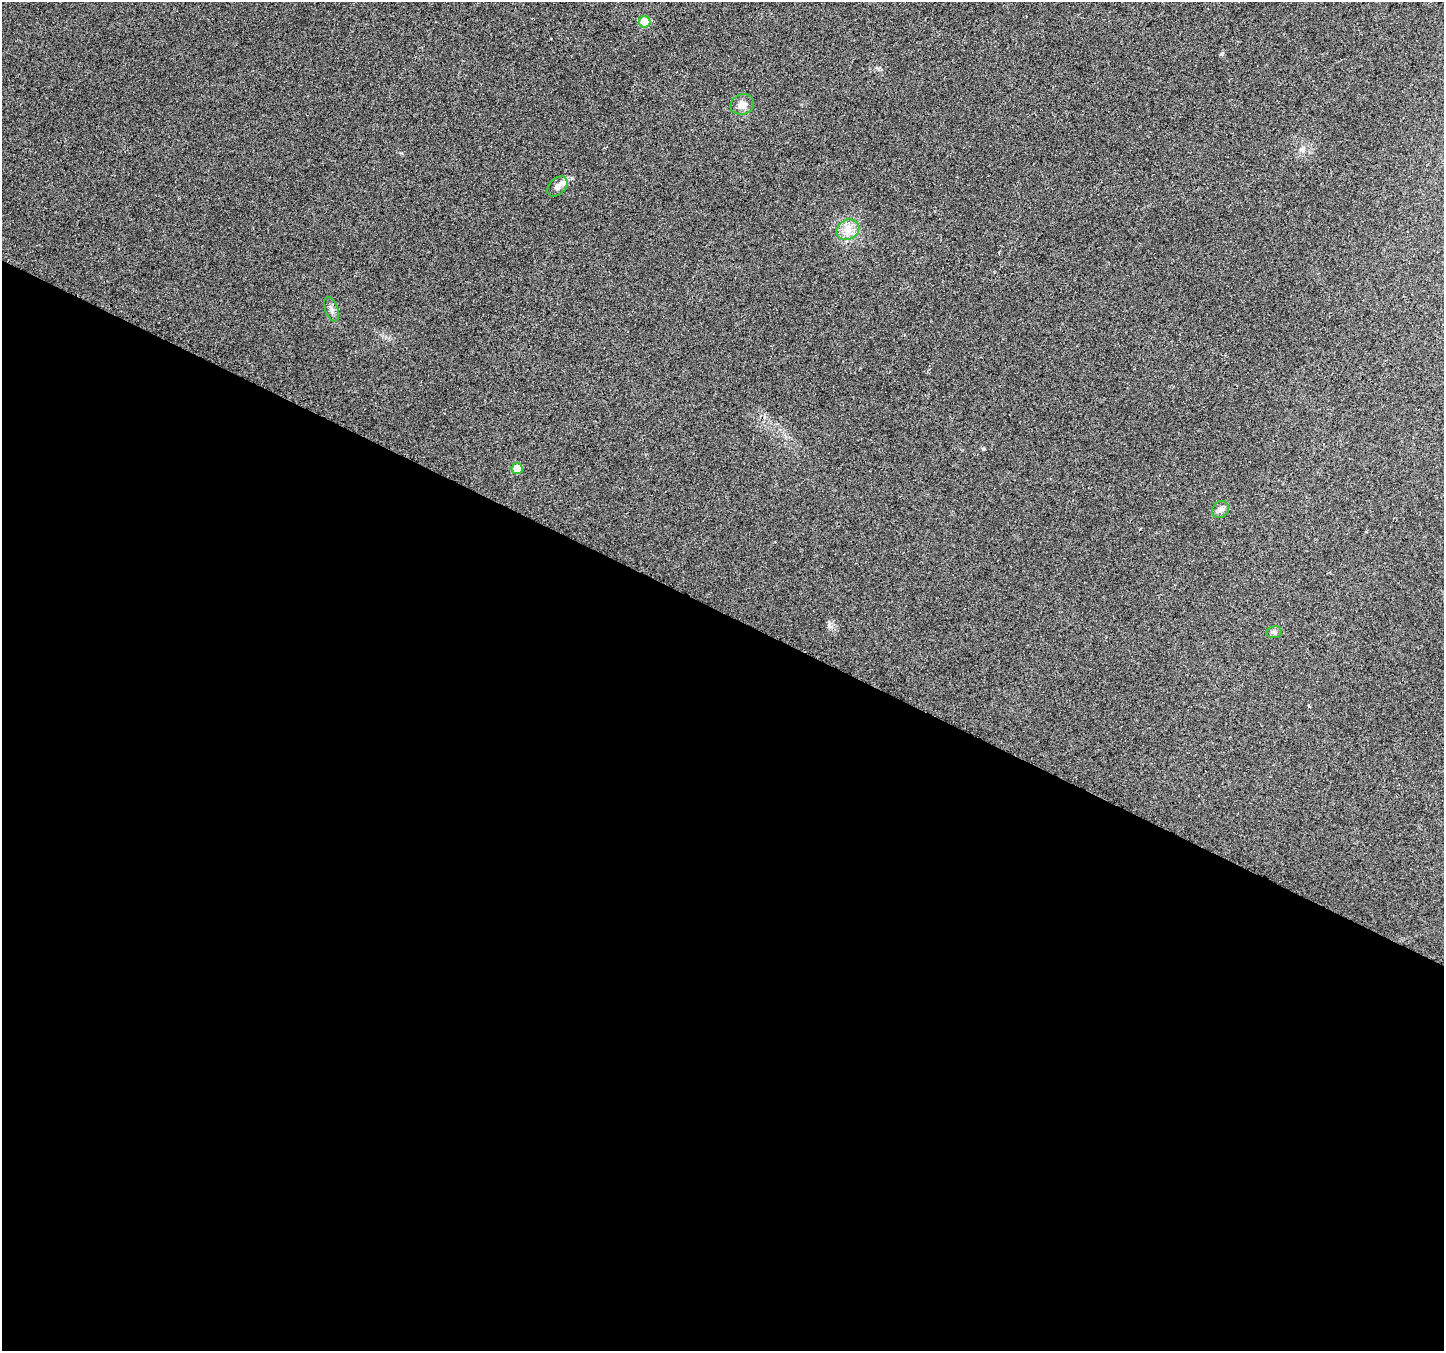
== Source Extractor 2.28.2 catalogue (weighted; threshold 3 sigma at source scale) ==
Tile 14 of 4 x 4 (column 2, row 4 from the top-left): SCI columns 1469-2910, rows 282-1630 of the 5805 x 5898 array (HDU 1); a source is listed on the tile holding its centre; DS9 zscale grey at full resolution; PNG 1446 x 1353 px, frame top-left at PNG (2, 2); each listed source drawn as its Kron ellipse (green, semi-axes under 4 px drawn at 4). Shown black and unused: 55% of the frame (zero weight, under 2 of 3 exposures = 2% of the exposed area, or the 3 px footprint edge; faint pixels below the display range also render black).
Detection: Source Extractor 2.28.2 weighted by HDU 2 'WHT'; one run over the whole footprint, this tile lists its part. Background 0.033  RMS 0.0071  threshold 0.0318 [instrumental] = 3 sigma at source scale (4.5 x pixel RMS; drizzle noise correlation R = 1.50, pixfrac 1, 0.0396/0.0396 arcsec/px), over >= 5 px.
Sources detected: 9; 1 inside a brighter listed object's ellipse — not listed separately; the other 8 listed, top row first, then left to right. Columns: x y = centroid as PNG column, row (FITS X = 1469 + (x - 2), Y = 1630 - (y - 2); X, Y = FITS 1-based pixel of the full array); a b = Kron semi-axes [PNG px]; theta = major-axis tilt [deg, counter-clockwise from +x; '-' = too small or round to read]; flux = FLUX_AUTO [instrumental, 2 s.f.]
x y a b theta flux
645 22 5 5 - 20
742 104 12 10 22 5.2
557 186 12 8 46 3.7
848 230 12 10 30 6.8
332 309 13 6 -69 2.9
517 469 5 5 - 10
1220 509 9 8 - 2.8
1274 632 8 6 9 1.7